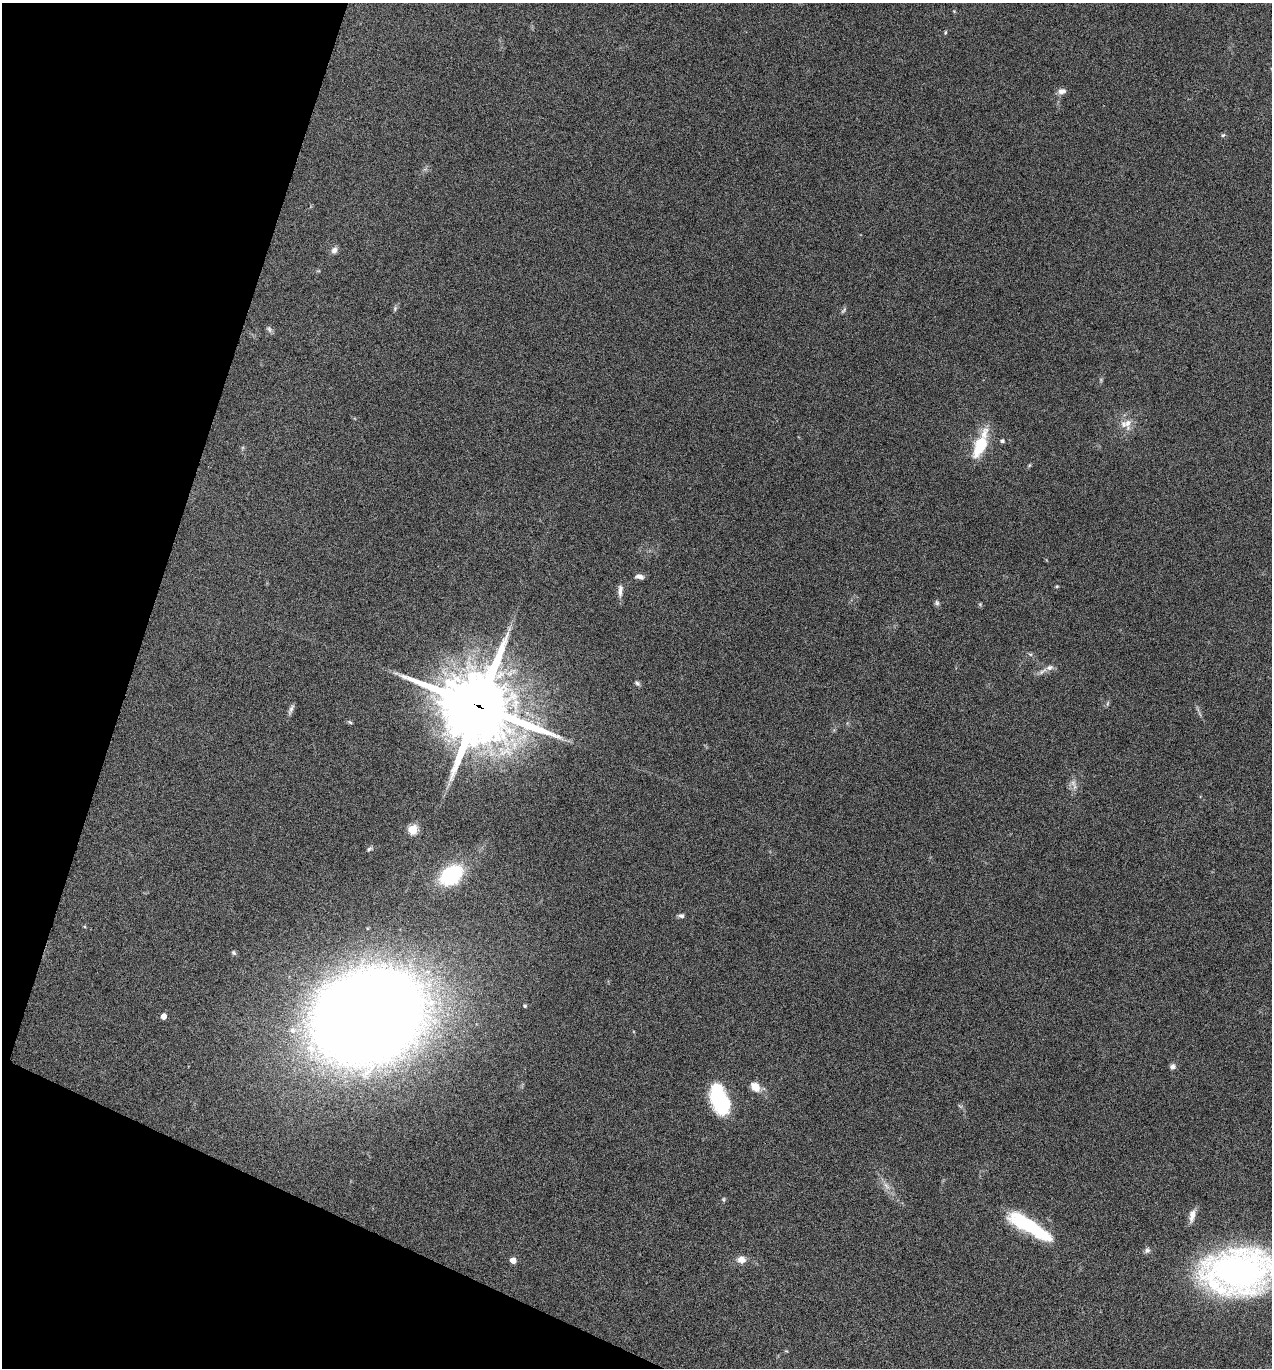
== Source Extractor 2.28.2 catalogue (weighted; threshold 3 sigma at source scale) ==
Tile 9 of 4 x 4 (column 1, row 3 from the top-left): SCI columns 270-1539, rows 1370-2735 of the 5488 x 5474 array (HDU 1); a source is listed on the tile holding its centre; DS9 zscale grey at full resolution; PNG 1274 x 1370 px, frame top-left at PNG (2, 3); no overlay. Shown black and unused: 17% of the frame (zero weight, under 5 of 9 exposures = <1% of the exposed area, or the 3 px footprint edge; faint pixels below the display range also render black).
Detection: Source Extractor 2.28.2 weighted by HDU 2 'WHT'; one run over the whole footprint, this tile lists its part. Background 0.171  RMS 0.0059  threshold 0.024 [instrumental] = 3 sigma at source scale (4.09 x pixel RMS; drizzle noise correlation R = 1.36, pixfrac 0.8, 0.05/0.05 arcsec/px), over >= 5 px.
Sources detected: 50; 3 too faint to see at this stretch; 1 inside a brighter object's white glare — not listed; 3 inside a brighter listed object's ellipse — not listed separately; the other 43 listed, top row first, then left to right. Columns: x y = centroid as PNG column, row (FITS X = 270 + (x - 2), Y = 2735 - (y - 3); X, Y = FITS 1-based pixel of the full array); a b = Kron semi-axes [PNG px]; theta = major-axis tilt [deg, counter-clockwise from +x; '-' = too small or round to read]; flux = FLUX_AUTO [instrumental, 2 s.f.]
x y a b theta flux
954 11 4 4 - 0.48
945 32 6 4 72 0.66
1062 91 10 7 12 2.7
1223 135 6 5 - 0.87
334 250 9 7 64 2.4
395 308 7 5 80 1
844 310 10 4 53 1.1
269 329 10 6 -56 1.4
1128 423 21 11 84 6.3
1002 441 5 4 - 1.3
980 444 34 12 68 21
1029 465 6 4 88 0.61
639 577 9 5 -9 2.5
1057 586 5 4 - 0.56
620 591 18 6 86 3.2
937 603 8 6 -78 1.2
1030 654 6 4 -18 0.9
1042 671 15 5 37 2.4
637 683 9 5 -39 1.2
1107 703 8 3 71 0.83
479 706 27 24 -31 4400
291 709 16 4 67 1.9
350 722 7 4 -28 0.87
1073 783 10 8 63 2.8
412 830 5 5 - 36
369 849 8 5 45 1
451 875 17 13 39 56
681 916 7 5 -4 1.5
234 953 7 5 -46 1.2
525 1006 4 3 - 0.75
163 1016 5 4 - 4
368 1023 82 64 29 1400
1173 1067 7 7 - 1.9
755 1087 14 10 -45 5.6
720 1100 29 15 -70 48
886 1186 13 6 -53 3.5
723 1199 6 5 - 0.78
1192 1215 18 7 76 4.3
1030 1227 53 13 -31 43
1147 1250 8 7 - 1.7
741 1259 10 9 - 4.4
513 1260 5 4 - 6.5
1237 1271 50 31 4 300
Overlapping masked pixels (flux is a lower limit): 1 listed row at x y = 479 706
Isophote crosses this tile's border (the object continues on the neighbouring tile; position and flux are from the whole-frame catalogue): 1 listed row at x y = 1237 1271